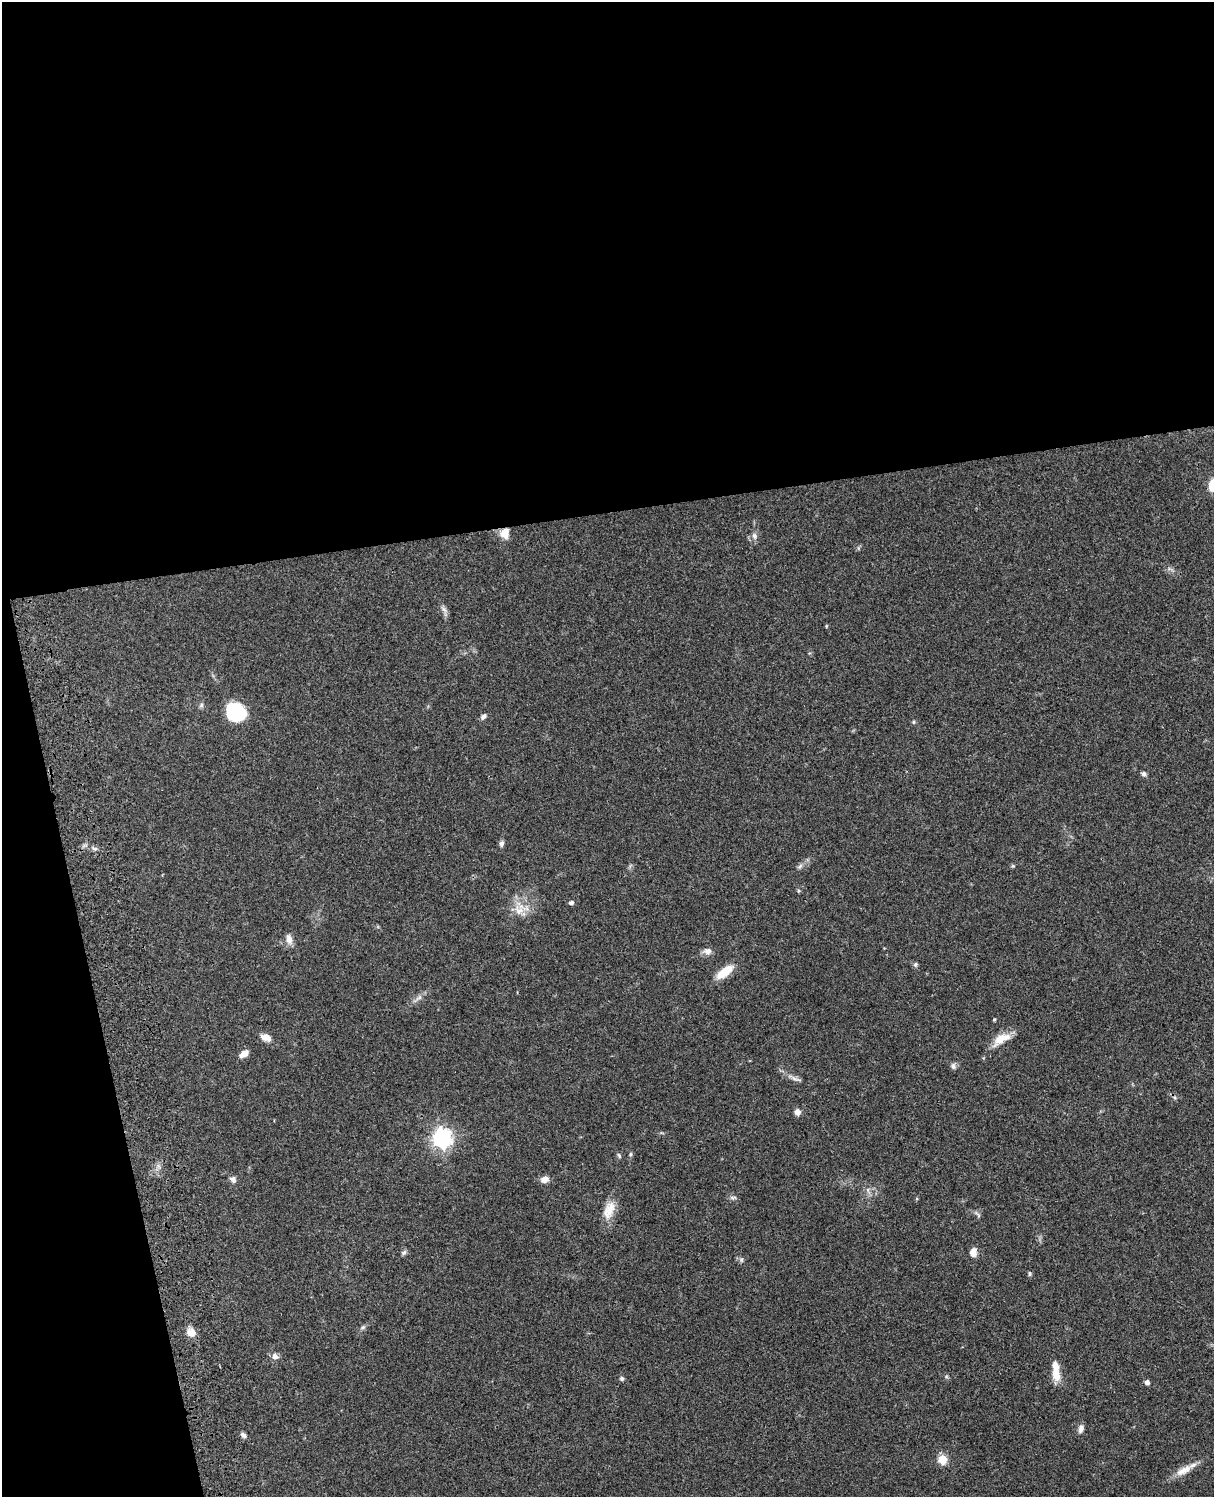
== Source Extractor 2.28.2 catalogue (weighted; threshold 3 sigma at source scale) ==
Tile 1 of 4 x 3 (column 1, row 1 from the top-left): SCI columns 122-1333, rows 3269-4763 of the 5088 x 4927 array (HDU 1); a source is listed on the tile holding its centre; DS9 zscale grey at full resolution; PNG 1216 x 1499 px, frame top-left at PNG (2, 2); no overlay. Shown black and unused: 39% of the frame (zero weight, under 3 of 4 exposures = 6% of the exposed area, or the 3 px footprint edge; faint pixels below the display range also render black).
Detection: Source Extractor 2.28.2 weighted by HDU 2 'WHT'; one run over the whole footprint, this tile lists its part. Background 0.0925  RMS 0.0062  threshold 0.0279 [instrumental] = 3 sigma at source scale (4.5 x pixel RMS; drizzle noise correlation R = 1.50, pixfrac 1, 0.05/0.05 arcsec/px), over >= 5 px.
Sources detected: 52; all 52 listed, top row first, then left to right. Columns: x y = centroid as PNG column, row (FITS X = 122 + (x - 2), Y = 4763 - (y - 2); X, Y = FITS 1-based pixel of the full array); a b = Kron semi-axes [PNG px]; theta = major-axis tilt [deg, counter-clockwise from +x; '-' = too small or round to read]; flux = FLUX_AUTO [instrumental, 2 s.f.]
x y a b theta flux
1212 485 11 7 83 12
505 533 12 10 77 6.8
754 536 9 7 -86 2.5
444 609 10 5 -36 1.8
826 626 4 4 - 0.63
201 705 7 5 49 1.2
236 712 19 16 -34 31
484 716 8 5 35 2
914 722 6 4 89 0.73
1144 774 6 5 - 1.7
501 843 8 5 82 1.8
95 848 8 4 -8 1.4
800 866 9 4 36 1.6
1013 866 5 4 - 0.75
798 891 5 3 - 0.62
571 903 5 4 - 1.9
519 910 16 13 -51 8.4
289 939 14 8 -79 3.6
707 951 12 8 6 3.2
916 964 6 5 - 1.2
724 972 18 8 37 15
419 997 12 6 37 2.6
994 1019 4 3 - 0.75
266 1037 14 8 -21 4.6
1001 1039 26 10 31 9.2
244 1054 12 7 36 3.9
953 1066 9 6 -73 1.7
795 1079 16 4 -16 2.5
797 1112 7 7 - 3.1
442 1138 7 7 - 280
630 1154 6 4 89 0.85
619 1155 7 4 -62 1
233 1179 9 7 -45 2.2
545 1179 8 6 9 4.5
868 1190 7 4 -72 1.3
733 1197 11 4 0 1.3
609 1210 26 13 70 9.8
978 1214 13 3 -48 1.1
973 1252 11 8 75 4.2
404 1253 8 5 48 1.4
741 1260 7 4 71 0.98
1030 1274 6 4 -85 0.92
363 1327 7 5 18 1.3
191 1333 11 10 - 5.2
275 1356 9 8 - 2.8
1056 1371 23 7 -84 11
622 1378 5 5 - 1.3
1147 1382 4 4 - 2.8
1081 1429 12 7 74 2.5
243 1435 8 5 -37 2.1
942 1459 5 5 - 26
1184 1470 29 9 29 7.9
Overlapping masked pixels (flux is a lower limit): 1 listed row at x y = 505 533
Isophote crosses this tile's border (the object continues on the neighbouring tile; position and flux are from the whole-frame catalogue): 1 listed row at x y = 1212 485